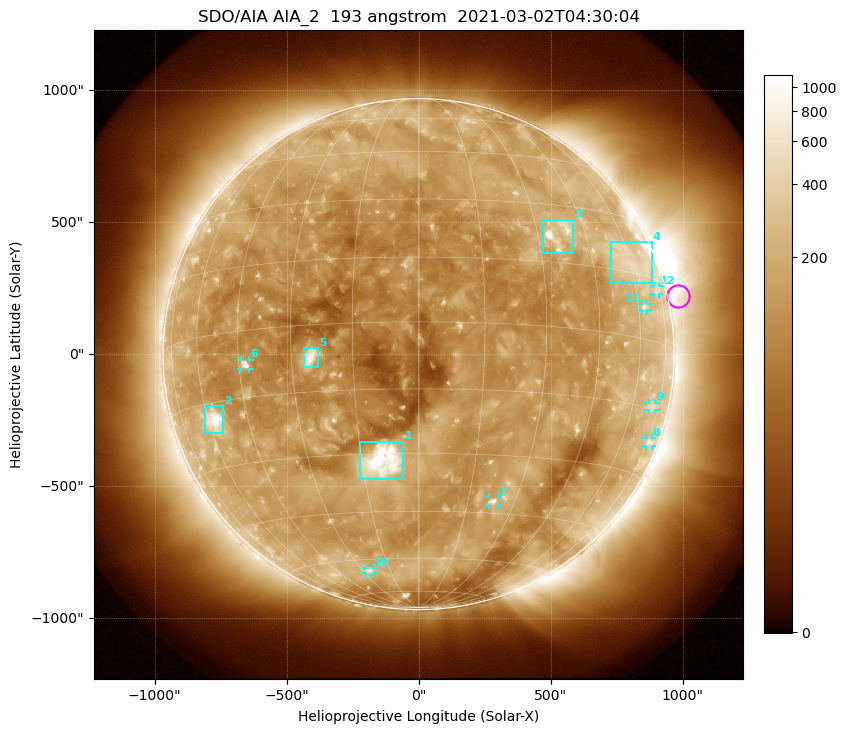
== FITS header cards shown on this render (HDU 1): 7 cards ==
TELESCOP= 'SDO/AIA '           / For AIA: SDO/AIA
INSTRUME= 'AIA_2   '           / For AIA: AIA_ATA1, AIA_ATA2, AIA_ATA3 or AIA_AT
WAVELNTH=                  193 / [angstrom] Wavelength
WAVEUNIT= 'angstrom'           / Wavelength unit: angstrom
DATE-OBS= '2021-03-02T04:30:04.835' / [ISO] Date when observation started; ISO 8
CTYPE1  = 'HPLN-TAN'           / CTYPE1: HPLN
CTYPE2  = 'HPLT-TAN'           / CTYPE2: HPLT

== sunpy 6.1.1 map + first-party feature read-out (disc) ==
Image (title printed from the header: SDO/AIA AIA_2  193 angstrom  2021-03-02T04:30:04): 1024 x 1024 px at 2.4 arcsec/px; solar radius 968 arcsec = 403 px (full disc in frame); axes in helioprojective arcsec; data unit not stated in the header (colour bar unlabelled)
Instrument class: DISC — disc imager (sunpy class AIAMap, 193 A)
Bright regions (active regions / flare kernels): reference = the median radial profile (limb darkening/brightening removed); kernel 9 px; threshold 5 sigma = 217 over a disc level ~128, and >= 1.15x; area >= 12 px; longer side >= 10 px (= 24 arcsec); searched inside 0.97 R_sun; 12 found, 12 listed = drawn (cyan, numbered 1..; 7 of them under ~33 arcsec drawn as corner ticks so the feature stays visible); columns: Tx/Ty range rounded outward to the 5 arcsec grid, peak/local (2 s.f.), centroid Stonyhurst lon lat
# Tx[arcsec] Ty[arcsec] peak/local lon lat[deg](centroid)
1 -225..-55 -475..-330 15 -10 -32
2 -810..-740 -300..-195 11 -57 -19
3 470..585 380..510 15 +36 +22
4 725..885 270..425 2.7 +60 +18
5 -435..-380 -50..25 9.2 -25 -7
6 -675..-640 -55..-20 7.8 -43 -8
7 265..300 -570..-540 5.2 +23 -42
8 860..885 -350..-320 3.1 +76 -22
9 870..900 -210..-185 2.4 +70 -14
10 -200..-170 -830..-810 3 -26 -64
11 845..870 165..190 2.9 +63 +7
12 890..910 225..260 2.2 +72 +12
Off-limb structures (1.02-1.3 R_sun): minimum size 162 px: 7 found; the strongest spans PA ~215..325 deg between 1.02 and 1.3 R_sun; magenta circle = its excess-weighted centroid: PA ~285 deg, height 1.04 R_sun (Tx ~985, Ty ~220 arcsec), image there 2.2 x the reference